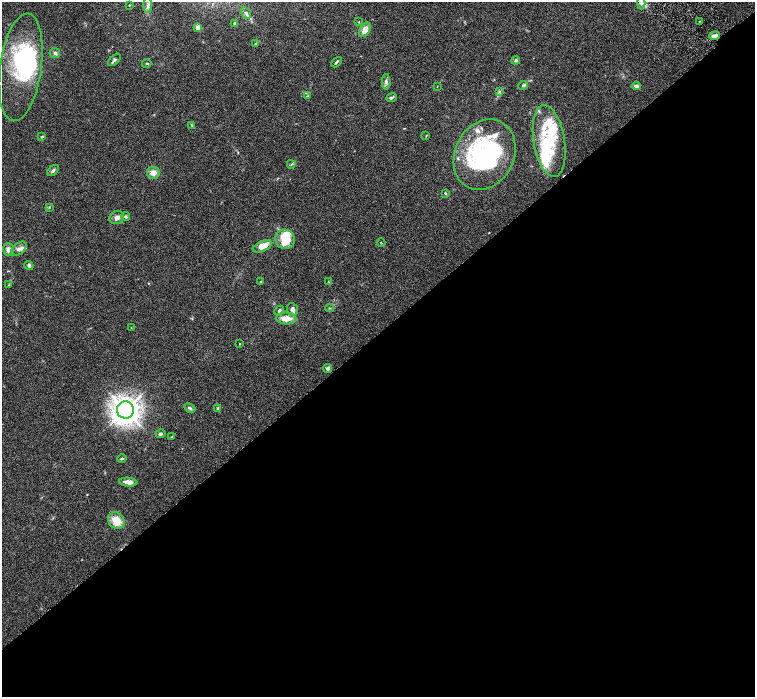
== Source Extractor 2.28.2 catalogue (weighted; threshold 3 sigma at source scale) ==
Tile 15 of 4 x 4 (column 3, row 4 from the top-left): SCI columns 3016-4521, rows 305-1694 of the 6027 x 6025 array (HDU 1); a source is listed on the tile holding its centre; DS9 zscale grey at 2 x 2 block average (1 PNG px = mean of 2 x 2 image px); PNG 757 x 699 px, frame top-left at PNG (2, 2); each listed source drawn as its Kron ellipse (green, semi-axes under 4 px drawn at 4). Shown black and unused: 52% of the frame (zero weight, under 3 of 6 exposures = <1% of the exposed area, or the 3 px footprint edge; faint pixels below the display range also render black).
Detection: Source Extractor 2.28.2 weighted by HDU 2 'WHT'; one run over the whole footprint, this tile lists its part. Background 0.039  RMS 0.0033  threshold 0.0137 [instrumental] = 3 sigma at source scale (4.09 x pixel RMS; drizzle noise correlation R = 1.36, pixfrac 0.8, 0.05/0.05 arcsec/px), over >= 5 px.
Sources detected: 82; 12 inside a brighter object's white glare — neither listed nor drawn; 10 inside a brighter listed object's ellipse — not listed separately; the other 60 listed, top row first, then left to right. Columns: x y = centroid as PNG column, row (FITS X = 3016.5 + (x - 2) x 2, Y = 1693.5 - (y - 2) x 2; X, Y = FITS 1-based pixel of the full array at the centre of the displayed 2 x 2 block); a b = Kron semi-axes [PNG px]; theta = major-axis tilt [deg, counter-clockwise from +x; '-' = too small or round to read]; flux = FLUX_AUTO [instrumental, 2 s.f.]
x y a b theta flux
641 3 6 3 -88 1.7
129 5 3 2 - 0.39
148 5 7 4 -90 2.3
246 13 6 4 -59 1.4
700 21 2 2 - 0.33
359 22 3 2 - 0.39
235 23 2 2 - 4
198 27 4 4 - 3.7
365 30 8 5 57 6.4
715 36 5 3 - 3.1
255 44 3 3 - 0.48
55 53 5 5 - 1.6
114 60 8 3 44 1.7
516 60 4 3 - 1.2
336 62 6 2 46 1
147 63 5 3 - 0.66
21 67 54 21 82 81
386 82 8 4 89 2
523 85 4 4 - 0.96
437 86 2 2 - 0.26
636 86 4 3 - 2.3
499 91 4 3 - 0.85
307 96 3 3 - 0.57
391 98 5 4 - 1.5
192 125 3 2 - 0.57
426 136 3 2 - 0.38
42 137 2 2 - 0.76
549 141 36 15 -80 41
485 155 37 29 63 98
291 164 4 2 - 0.65
53 171 7 4 44 1.7
153 173 6 6 - 5.1
445 193 3 3 - 0.68
49 207 3 3 - 0.52
126 217 4 3 - 1.2
117 218 7 6 - 2.9
285 239 10 9 - 18
381 242 4 2 - 0.5
262 246 10 5 25 9.2
19 249 9 5 40 3
8 250 6 5 - 3.5
29 265 4 3 - 1.8
260 282 3 2 - 0.5
328 282 3 2 - 0.35
8 285 3 2 - 0.44
329 308 4 2 - 0.58
292 309 6 5 - 2.6
279 311 5 3 - 1.2
286 318 10 6 -2 7.7
131 328 2 2 - 0.34
240 344 2 2 - 0.55
328 368 4 3 - 2.6
190 408 6 4 -27 1.5
218 408 4 3 - 1.2
125 410 8 8 - 540
160 434 5 3 - 1.4
172 436 3 2 - 0.48
122 459 5 3 - 1
128 482 9 3 -7 6.2
116 521 9 7 -48 11